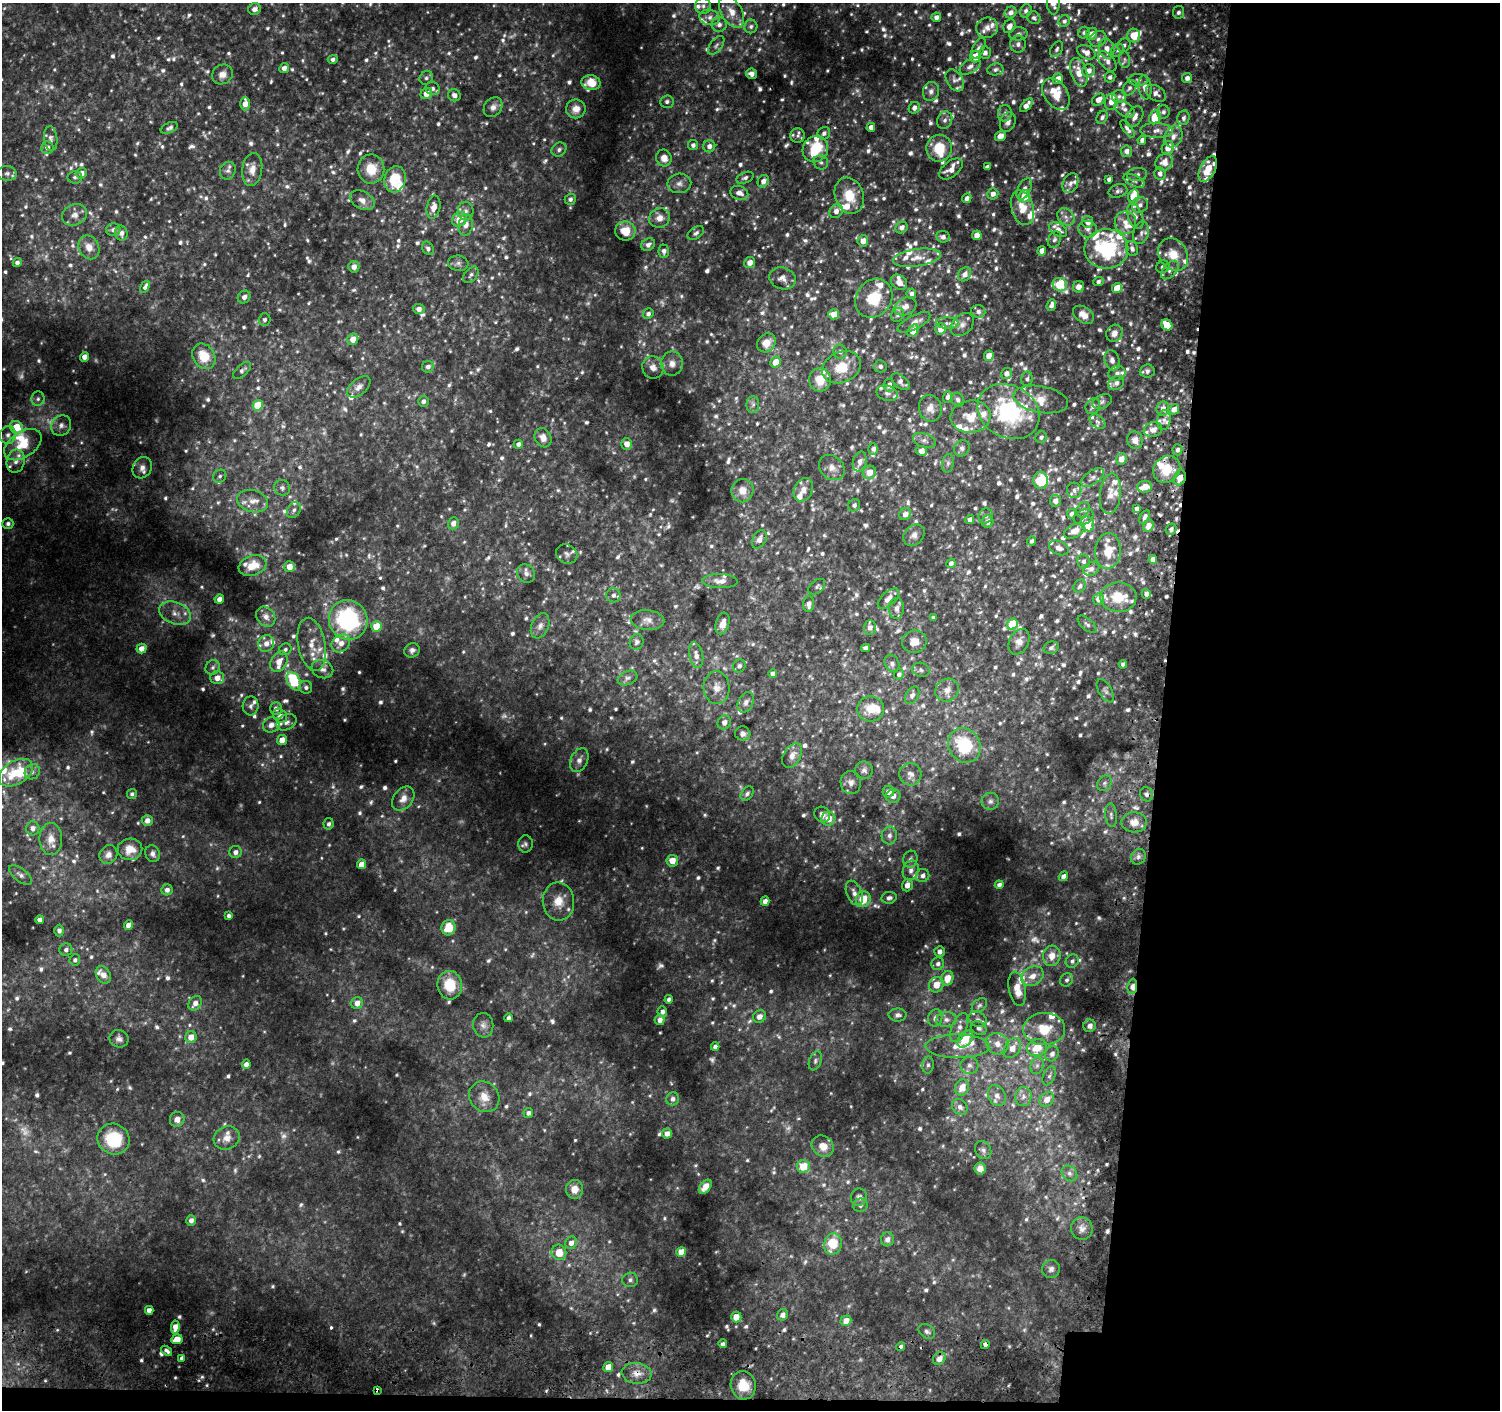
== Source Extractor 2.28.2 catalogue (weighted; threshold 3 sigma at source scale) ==
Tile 9 of 3 x 3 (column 3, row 3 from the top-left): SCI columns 3045-4542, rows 361-1768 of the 4581 x 4886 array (HDU 1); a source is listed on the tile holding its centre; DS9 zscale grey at full resolution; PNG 1502 x 1412 px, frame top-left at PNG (2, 3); each listed source drawn as its Kron ellipse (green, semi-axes under 4 px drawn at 4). Shown black and unused: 23% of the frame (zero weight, under 2 of 3 exposures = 5% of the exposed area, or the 3 px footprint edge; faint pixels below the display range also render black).
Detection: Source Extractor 2.28.2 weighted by HDU 2 'WHT'; one run over the whole footprint, this tile lists its part. Background 0.0451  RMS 0.0081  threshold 0.0362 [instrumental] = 3 sigma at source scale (4.5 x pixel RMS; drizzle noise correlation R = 1.50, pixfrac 1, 0.0396/0.0396 arcsec/px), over >= 5 px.
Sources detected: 1489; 52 too faint to see at this stretch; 2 inside a brighter object's white glare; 5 cosmic-ray / hot-pixel residue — neither listed nor drawn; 146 inside a brighter listed object's ellipse — not listed separately; of the other 1284, all 500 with FLUX_AUTO >= 2.27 (the completeness limit of this list) listed and drawn (784 fainter detections not listed), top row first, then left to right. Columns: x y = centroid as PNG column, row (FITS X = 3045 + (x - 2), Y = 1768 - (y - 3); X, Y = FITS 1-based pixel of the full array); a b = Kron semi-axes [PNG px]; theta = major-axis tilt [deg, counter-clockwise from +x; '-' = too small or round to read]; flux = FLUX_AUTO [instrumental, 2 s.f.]
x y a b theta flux
1053 3 12 6 -89 8.8
703 6 8 8 - 2.9
254 9 6 5 - 4.6
1026 11 7 5 61 2.9
732 12 17 10 -59 10
1011 12 6 5 - 4.4
1178 12 6 5 - 2.7
709 17 10 7 -11 4.2
936 17 5 4 - 3.6
1034 18 7 6 - 2.4
1064 21 6 5 - 2.8
719 24 7 7 - 3.3
751 26 7 6 - 2.4
1009 26 7 5 63 5.6
987 28 11 10 - 5.6
1084 33 6 5 - 2.3
1018 34 9 6 9 2.9
1091 34 6 5 - 6.7
1134 35 7 6 - 16
1098 39 9 7 39 3.5
1018 44 8 8 - 3.4
716 45 11 6 52 2.7
1124 45 7 6 - 2.5
978 48 11 5 63 3.2
1057 49 9 5 59 2.3
1107 49 10 7 -76 6.4
1117 50 7 6 - 2.3
985 52 6 5 - 3.2
1086 52 10 6 -29 6.2
975 56 6 5 - 14
333 59 5 4 - 2.8
1125 59 9 5 -83 2.3
1107 61 12 7 -51 4.4
970 66 11 6 32 4.4
284 68 5 4 - 4.5
995 69 8 6 10 2.5
1088 71 6 6 - 6
1079 72 15 8 -72 15
222 74 11 9 33 6.1
751 74 5 5 - 3.3
1110 77 5 5 - 2.7
426 78 7 6 - 2.3
1187 78 5 5 - 4
1058 79 5 5 - 6.6
955 80 12 8 -58 3.7
1138 80 9 6 0 2.7
591 83 9 7 -4 11
1145 87 12 6 -83 6.8
432 88 7 6 - 3
1129 88 8 6 52 2.6
931 91 9 8 - 3.6
426 93 6 5 - 7.9
1156 93 11 7 -33 3.8
1056 94 17 11 -57 14
454 95 6 6 - 4.1
1119 96 7 6 - 2.5
1098 100 7 5 38 6.2
667 102 7 6 - 2.4
1111 102 8 6 80 6.6
245 104 7 4 87 7.4
1026 105 8 4 48 5.5
493 107 11 8 51 4.7
914 108 6 5 - 3.9
576 109 10 9 - 6.2
1125 109 11 7 -32 4.4
1163 112 6 6 - 2.7
1005 113 8 7 - 2.8
1102 117 7 5 59 2.5
1135 117 11 7 59 4.8
1155 117 7 5 65 23
1183 118 7 6 - 2.9
945 120 9 7 62 3.3
1008 122 10 7 65 3.7
871 127 4 4 - 5.2
169 128 9 5 25 2.6
1127 129 10 4 -54 2.9
1157 131 16 7 -2 5.4
824 133 6 6 - 3.1
798 136 7 7 - 2.5
1000 136 6 5 - 5.9
1173 136 11 8 69 5.3
51 139 12 6 -84 3.2
1142 140 4 4 - 3.4
693 145 5 5 - 3
709 146 6 6 - 4.2
47 148 6 6 - 4
939 148 13 13 - 23
1168 148 7 6 - 8
559 149 8 6 36 2.5
815 149 13 12 - 35
1126 151 6 5 - 4
664 158 8 7 - 6.3
821 162 7 7 - 2.5
1164 162 9 8 - 7.6
987 167 4 4 - 2.9
252 169 16 10 81 7.9
371 169 14 13 - 16
951 169 14 7 39 9.1
1208 169 14 7 62 19
228 171 9 7 66 3.3
7 173 10 7 -8 3.2
81 173 5 5 - 5.1
1160 173 6 5 - 3.1
1137 174 10 6 6 2.9
75 177 7 6 - 2.4
745 178 9 5 22 2.3
395 179 13 10 74 24
1109 179 4 4 - 2.7
763 181 6 5 - 5.1
1134 181 11 5 -23 3.6
679 183 12 10 3 4.8
1071 183 10 7 66 3.8
1024 189 11 6 63 3.8
1118 191 9 6 17 2.7
739 193 9 7 -17 5
993 194 5 5 - 4.6
849 196 18 14 -71 20
1024 196 6 5 - 15
1134 196 7 5 74 23
967 198 5 4 - 3.6
570 199 5 5 - 2.6
362 200 13 8 -28 6.2
1140 205 8 7 - 4.1
434 207 12 6 80 6.6
1022 208 18 11 -74 13
466 211 9 8 - 3.4
836 211 7 6 - 4.9
74 215 13 10 23 6.6
1135 216 13 7 -69 5.8
1066 217 9 7 -45 3.8
660 218 10 9 - 7.1
460 219 8 6 39 12
1088 222 6 5 - 6.2
1125 222 11 11 - 7.5
466 225 11 7 83 5.8
902 227 6 5 - 3.9
1088 229 9 8 - 3.2
113 230 7 6 - 3.3
1058 230 10 6 -32 4.8
625 231 10 9 - 11
121 233 7 6 - 4.5
696 233 9 5 32 2.3
1141 233 11 7 73 4.2
977 235 5 4 - 8.5
943 237 6 6 - 4
1054 239 8 6 65 2.4
863 241 5 5 - 7.5
648 245 7 6 - 3.5
89 247 12 10 -67 7.7
428 248 7 5 -61 2.6
1132 248 8 6 -72 2.5
1106 249 22 19 1 70
664 251 7 5 87 3.1
1042 251 5 4 - 5.9
1173 255 17 14 -56 15
917 258 24 8 8 9.5
750 262 5 5 - 5.9
17 263 4 4 - 3
458 263 10 7 -9 3
354 267 6 5 - 4.2
1163 267 7 6 - 2.4
1170 270 11 6 46 4.2
965 274 7 6 - 5.2
471 275 9 6 49 2.4
782 278 13 10 -18 5.6
1098 281 5 4 - 2.4
899 282 9 6 -36 5.8
1060 285 7 6 - 48
145 287 6 4 58 4.4
1079 287 6 5 - 3.9
1117 288 5 4 - 15
911 293 5 5 - 2.5
244 297 7 6 - 3.7
874 298 20 17 52 27
1051 305 6 4 71 3.8
905 306 11 8 27 6.3
419 309 5 5 - 3.8
978 311 7 6 - 2.9
648 314 5 5 - 3.2
834 314 5 5 - 9.4
898 315 7 6 - 2.4
1083 315 11 7 -33 8
265 320 6 6 - 2.4
914 322 18 7 27 5.6
947 323 11 5 -2 2.8
962 325 13 9 44 5.1
1167 325 6 5 - 24
941 329 6 5 - 9.4
913 331 7 5 56 9.8
1114 333 9 7 58 5.4
353 339 6 5 - 7.7
766 343 10 8 47 9.7
840 352 7 6 - 2.7
204 356 13 10 -56 19
989 356 5 5 - 7.2
84 357 5 4 - 5.8
1112 360 10 7 -75 5.1
775 362 5 5 - 10
672 363 12 11 - 6.4
880 366 6 6 - 2.6
428 367 6 5 - 3.4
653 367 11 10 - 6.2
842 367 20 15 25 21
242 370 11 5 43 2.7
1147 371 7 6 - 2.8
1006 373 5 5 - 3.9
1117 373 8 7 - 3.9
1027 379 7 5 78 2.3
820 380 12 10 -86 15
901 382 11 6 -40 3.8
1116 383 8 6 35 4.3
889 385 6 5 - 5.2
359 387 14 7 40 4.7
887 393 11 7 -15 3.3
947 397 6 4 71 2.7
38 399 7 6 - 2.5
1041 399 27 13 -10 14
958 400 7 6 - 2.8
423 401 5 5 - 2.7
1102 402 10 7 27 2.6
258 405 5 5 - 25
753 405 8 6 89 2.4
1093 406 8 7 - 3.8
930 408 13 11 -77 7.1
1163 408 7 6 - 5.3
1174 409 5 5 - 6.1
1008 411 32 26 -28 79
971 417 20 16 5 16
1164 420 10 6 81 4
1098 422 9 6 -39 2.5
61 425 11 9 53 4.9
16 427 7 6 - 23
1153 430 9 7 18 5.5
8 435 9 8 - 4.3
1041 437 6 5 - 2.4
543 438 10 8 -60 6.4
924 440 12 7 -18 3.9
1135 440 9 8 - 6
518 444 5 4 - 3.5
627 444 5 5 - 6.7
23 445 21 12 34 21
962 448 8 7 - 2.9
873 449 5 4 - 3.1
1177 450 5 5 - 2.9
921 451 6 4 -28 7.1
1121 459 6 5 - 6.8
16 461 12 9 79 6.5
860 462 10 6 75 4.8
948 463 9 6 80 2.4
142 468 11 9 61 4.5
832 468 14 11 -43 6.6
1167 469 14 12 41 19
869 472 7 6 - 9
220 476 7 6 - 2.6
1093 477 13 7 35 4
1180 478 7 6 - 6.9
1041 480 8 7 - 22
1145 487 7 5 7 9.4
282 488 8 7 - 2.9
803 490 12 9 64 6.8
1074 490 8 7 - 2.8
742 491 12 11 - 7.8
1110 494 20 10 84 7.8
253 501 15 11 -16 9.9
1055 501 6 5 - 4.7
854 505 6 5 - 2.8
1137 509 4 4 - 2.7
294 510 8 6 61 2.9
1083 510 8 6 56 2.4
905 514 6 5 - 4.9
1071 514 4 4 - 2.3
986 516 8 7 - 2.5
1084 517 10 7 26 3.3
1145 517 8 4 63 2.7
970 520 4 4 - 4.3
988 522 6 5 - 4.6
453 523 6 5 - 4.5
8 524 5 5 - 2.5
1087 524 7 6 - 11
1148 526 6 5 - 6.6
1171 529 6 5 - 2.6
1074 531 11 6 28 8.5
914 535 12 9 47 4.9
759 539 10 6 60 4.7
1031 541 4 4 - 2.4
1059 548 10 6 -22 4
1108 551 18 13 85 17
567 554 11 9 -30 3.9
1153 559 4 4 - 4.9
1083 561 7 6 - 2.6
951 563 5 4 - 2.8
253 566 14 10 18 14
289 567 5 5 - 8.1
1091 569 9 6 30 3.8
526 574 9 8 - 3.8
720 581 18 7 -1 5.7
1080 586 7 5 49 2.7
817 587 9 6 40 2.3
1146 594 5 4 - 3.9
613 595 7 7 - 3.6
1118 597 18 15 -1 19
219 599 5 4 - 3.4
888 599 13 7 42 7.7
1098 599 6 5 - 6
809 604 8 5 86 3.9
896 608 10 7 87 5
175 613 16 11 -21 9.5
266 617 11 8 -51 5.8
933 618 4 4 - 2.4
348 620 20 19 - 100
647 620 17 10 -5 6.6
723 623 11 6 72 7.2
1012 624 6 5 - 39
1087 624 11 5 -41 2.3
376 626 5 5 - 16
540 626 13 8 67 5
870 627 7 6 - 5
637 642 8 7 - 2.5
914 642 12 11 - 8.5
1019 642 14 9 63 6.3
266 643 8 7 - 6.7
341 643 10 8 41 6.2
312 644 27 13 -79 16
866 648 4 4 - 3.8
1051 648 8 6 19 2.5
141 649 5 4 - 7.5
285 649 6 5 - 2.5
412 650 8 7 - 3.1
696 655 13 7 -79 5.5
279 662 11 8 62 8.9
892 663 9 7 -61 3.2
1123 664 4 4 - 2.7
739 666 7 6 - 2.6
213 667 8 6 47 2.4
322 669 11 9 -22 5.2
921 670 9 7 -20 2.5
773 674 4 4 - 3.5
899 674 5 5 - 2.7
217 678 7 6 - 6.5
628 678 10 6 22 2.7
294 681 10 6 -61 50
306 687 6 6 - 2.8
717 688 16 13 -87 8.6
947 690 12 11 - 6.2
1105 691 13 6 -60 3.1
912 695 9 6 60 3.6
746 702 11 7 63 4
250 706 9 8 - 3.3
276 709 6 5 - 4
871 709 13 12 - 15
280 716 8 6 -50 4.1
286 722 10 7 26 4.3
724 722 7 6 - 4.4
271 725 8 7 - 6.1
743 734 7 7 - 3.4
282 740 5 5 - 8.9
964 745 18 16 -58 43
792 755 13 8 59 5.5
579 760 12 8 65 4.4
864 770 9 9 - 3.2
32 772 8 7 - 3.3
16 773 19 11 31 28
910 774 11 11 - 5.8
851 782 11 10 - 4.9
1104 783 8 6 53 2.6
888 792 6 5 - 6.2
132 794 5 5 - 2.3
747 794 8 5 49 2.4
1147 794 7 6 - 2.7
893 796 7 6 - 4.7
403 799 13 9 51 6.9
990 801 9 8 - 3.2
822 815 8 7 - 3.9
1111 815 12 5 -85 2.6
828 819 7 7 - 10
147 821 5 5 - 5.2
1134 822 13 10 -2 8.2
329 824 6 5 - 2.4
33 828 7 6 - 3.8
889 835 9 7 86 4.4
51 839 16 11 -89 9.2
526 844 8 7 - 2.5
130 849 12 11 - 11
235 852 6 6 - 4.1
152 854 8 7 - 3.2
108 855 9 8 - 4.8
1138 857 8 7 - 2.9
910 859 8 7 - 3.1
672 861 6 6 - 9.2
361 864 5 4 - 8.5
911 870 10 8 71 4.8
20 875 13 6 -37 3.7
923 875 7 6 - 3.9
1063 876 5 4 - 4
907 885 6 5 - 6.7
999 885 4 4 - 2.9
167 890 5 5 - 3.9
854 893 13 7 -68 5.7
889 898 8 5 9 3
863 899 8 7 - 16
765 901 4 4 - 5
558 902 19 15 -86 16
229 916 4 3 - 2.3
40 920 4 4 - 5.1
129 925 5 4 - 6.7
448 928 8 7 - 18
59 931 6 5 - 2.5
66 950 6 6 - 2.8
940 951 5 5 - 3.6
1052 956 10 8 76 8.5
75 960 5 5 - 2.3
1072 961 7 6 - 2.6
938 964 6 6 - 2.7
103 975 9 7 -59 6.3
1032 976 12 9 31 7.1
947 978 7 6 - 9.9
1067 980 7 6 - 2.3
450 985 14 12 -82 23
936 985 8 7 - 9.1
1132 986 7 5 83 5
1017 989 17 8 -80 12
669 999 4 4 - 2.7
195 1003 8 6 54 5.8
357 1003 6 5 - 6.4
979 1005 9 6 39 2.4
662 1012 5 5 - 3
898 1015 9 6 0 3.2
759 1016 7 6 - 5.1
508 1018 4 3 - 3
935 1018 8 7 - 3.9
978 1019 9 7 -23 3.3
660 1020 5 5 - 4.2
946 1020 10 7 5 4.6
483 1025 12 10 -84 4.6
1090 1026 6 6 - 4.5
959 1027 15 7 68 6.3
979 1028 8 6 -32 3
1044 1029 21 16 1 23
191 1037 6 5 - 8.2
119 1039 9 8 - 3.7
965 1039 9 6 50 22
997 1044 11 10 - 7.9
957 1046 32 12 0 17
715 1047 4 4 - 2.7
1012 1048 11 7 56 9.2
1037 1048 10 8 22 15
1052 1054 8 6 61 3.5
815 1061 10 6 70 2.5
246 1064 4 4 - 4
928 1065 8 5 83 2.4
969 1065 9 9 - 4.5
1037 1065 9 6 74 2.9
1049 1076 10 6 64 2.7
962 1087 8 7 - 11
997 1095 11 8 -62 5.6
1023 1096 10 8 77 4.8
484 1097 16 14 -46 10
673 1099 6 6 - 3.4
1047 1099 8 6 46 8.2
960 1107 8 7 - 4.4
528 1113 5 5 - 3.1
177 1119 7 7 - 5.6
667 1133 5 5 - 4.6
227 1138 13 11 27 8.1
114 1139 16 15 - 38
823 1146 12 10 -37 9.8
983 1150 9 7 -59 3.2
803 1166 6 6 - 20
980 1168 6 5 - 4.4
1069 1173 9 7 -45 3.3
705 1187 8 5 51 7
574 1189 9 8 - 8.7
859 1197 8 8 - 3.1
860 1205 7 6 - 2.5
191 1220 5 4 - 3.9
1082 1229 11 11 - 5.6
887 1239 7 6 - 4.1
571 1243 6 6 - 5.1
833 1244 10 9 - 21
559 1252 8 7 - 12
681 1252 5 5 - 11
1051 1269 9 8 - 3.7
630 1280 7 7 - 3
149 1310 4 4 - 4.6
783 1315 6 5 - 4.1
736 1317 5 5 - 7.9
846 1321 5 5 - 7.8
175 1327 7 4 83 6.9
927 1331 9 6 -33 2.6
177 1339 5 5 - 13
723 1344 4 3 - 2.3
985 1345 4 4 - 6.9
901 1347 4 4 - 3.1
166 1351 6 3 -38 2.7
182 1358 4 4 - 3.2
939 1358 7 6 - 6.5
608 1367 5 5 - 11
637 1373 15 10 -7 8.6
743 1385 14 12 -76 17
377 1390 4 3 - 2.4
Overlapping masked pixels (flux is a lower limit): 8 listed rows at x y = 242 370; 1167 469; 1180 478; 1132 986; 985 1345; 901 1347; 637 1373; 377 1390
Isophote crosses this tile's border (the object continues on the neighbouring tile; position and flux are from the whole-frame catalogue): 1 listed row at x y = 1053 3